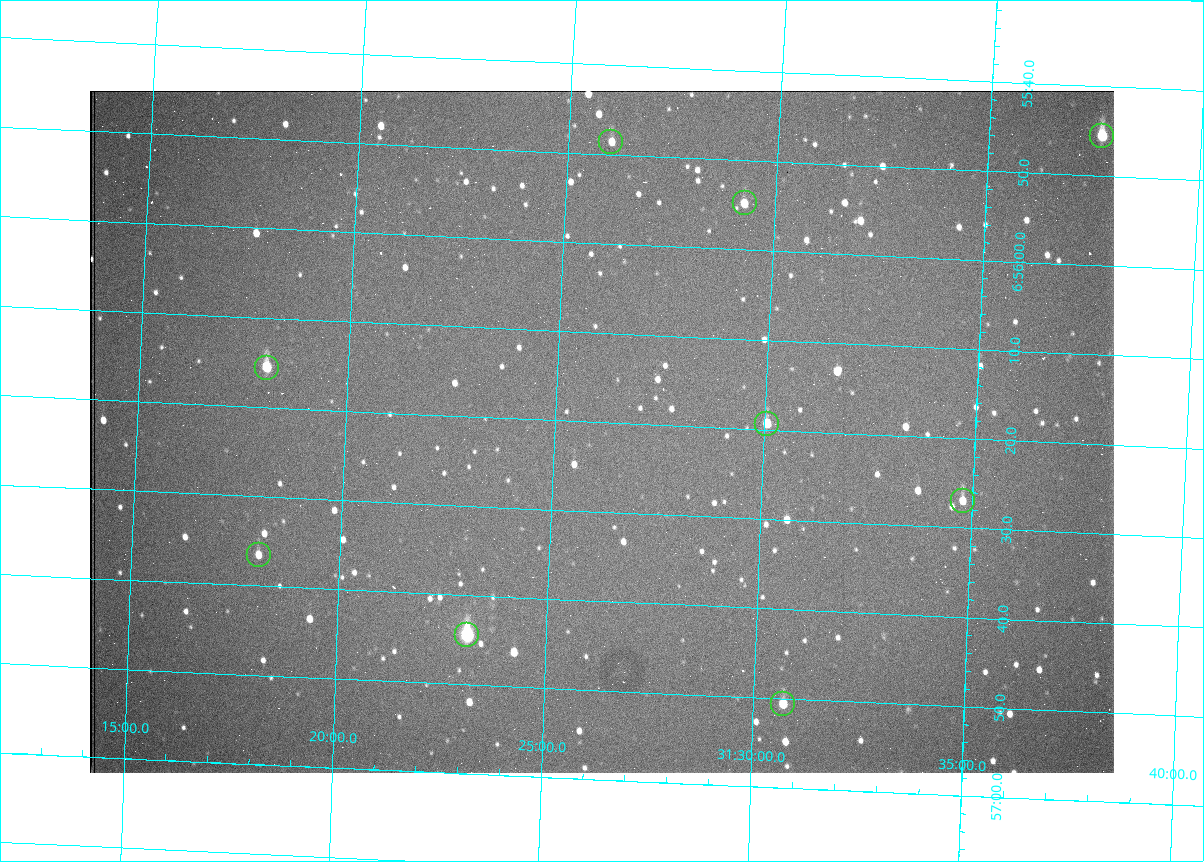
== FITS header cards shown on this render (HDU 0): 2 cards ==
NAXIS1  =                 1024 /fastest changing axis
NAXIS2  =                  682 /next to fastest changing axis

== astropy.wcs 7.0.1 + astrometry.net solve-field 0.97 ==
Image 1024 x 682 px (HDU 0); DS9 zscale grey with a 90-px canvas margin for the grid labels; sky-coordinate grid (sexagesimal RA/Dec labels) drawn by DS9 from the SOLVED WCS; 9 Tycho-2 reference stars matched to detected sources circled (green)
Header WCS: RA---TAN/DEC--TAN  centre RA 06:56:21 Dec +31:26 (104.09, +31.44 deg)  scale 1.44 arcsec/px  FOV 24.5' x 16.3'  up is -93 deg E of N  parity flipped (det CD > 0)
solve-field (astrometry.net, Tycho-2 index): VERIFIED the header's WCS against the Tycho-2 star catalogue (9 matches, 0 conflicts) and refined it, rather than solving blind
Solved WCS: RA---TAN-SIP/DEC--TAN-SIP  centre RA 06:56:21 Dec +31:26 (104.09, +31.44 deg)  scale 1.43 arcsec/px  FOV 24.4' x 16.3'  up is -93 deg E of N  parity flipped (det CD > 0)
The solver's refit moves the header's centre by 1.8 arcsec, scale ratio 0.9971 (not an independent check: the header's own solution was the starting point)
Tycho-2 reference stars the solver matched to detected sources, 9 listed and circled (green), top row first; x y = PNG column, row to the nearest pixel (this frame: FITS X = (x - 90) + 1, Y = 682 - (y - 91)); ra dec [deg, ICRS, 3 dp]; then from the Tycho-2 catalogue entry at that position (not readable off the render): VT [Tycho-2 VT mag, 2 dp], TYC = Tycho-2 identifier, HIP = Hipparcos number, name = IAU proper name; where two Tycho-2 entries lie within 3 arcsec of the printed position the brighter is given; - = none
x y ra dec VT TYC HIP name
1102 136 103.940 +31.628 9.24 2437-728-1 - -
611 142 103.952 +31.434 11.53 2437-424-1 - -
745 203 103.978 +31.488 11.51 2437-421-1 - -
267 368 104.065 +31.301 9.89 2437-425-1 - -
767 424 104.081 +31.501 10.83 2437-37-1 - -
963 501 104.112 +31.580 11.47 2437-71-1 - -
259 555 104.152 +31.301 11.67 2437-646-1 - -
467 635 104.185 +31.385 8.52 2437-370-1 33393 -
783 704 104.211 +31.512 11.03 2437-937-1 - -